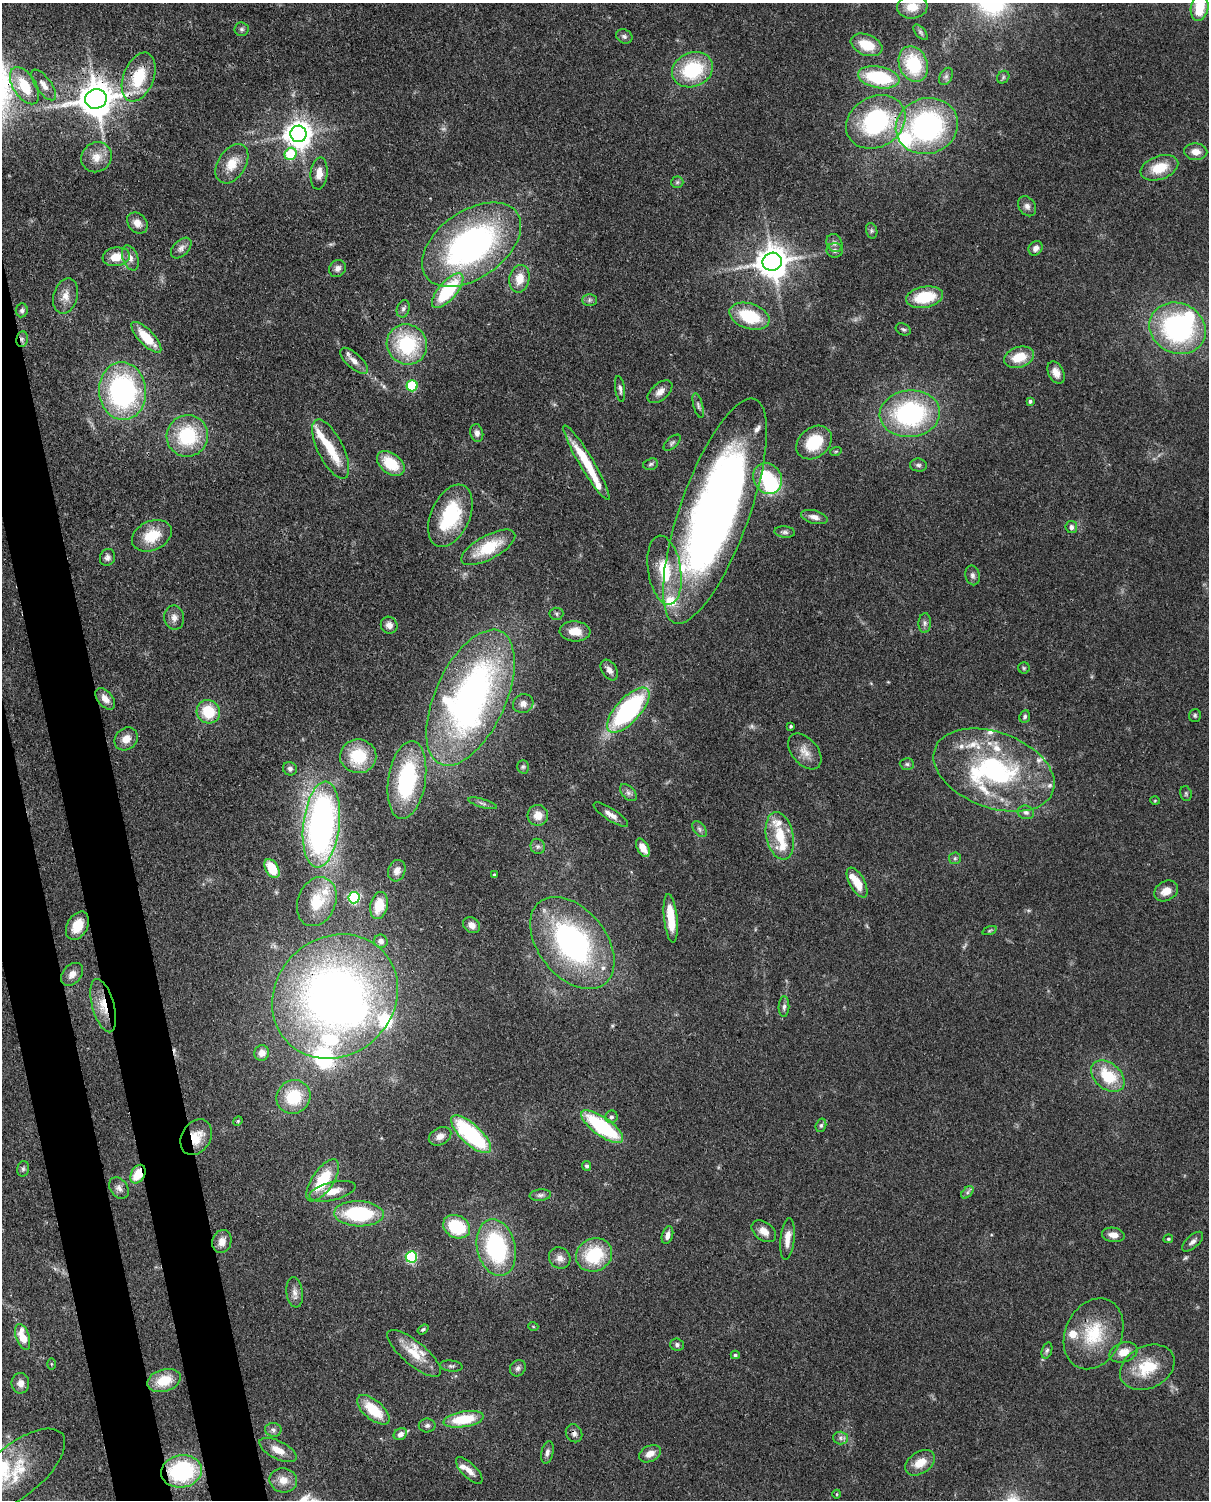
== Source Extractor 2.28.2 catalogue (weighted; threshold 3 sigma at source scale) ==
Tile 7 of 4 x 3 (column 3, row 2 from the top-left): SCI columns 2504-3710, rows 1652-3149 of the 5005 x 4918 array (HDU 1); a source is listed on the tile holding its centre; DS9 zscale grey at full resolution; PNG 1211 x 1502 px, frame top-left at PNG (2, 3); each listed source drawn as its Kron ellipse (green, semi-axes under 4 px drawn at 4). Shown black and unused: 6% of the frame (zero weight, under 3 of 4 exposures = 7% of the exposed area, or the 3 px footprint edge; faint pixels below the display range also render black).
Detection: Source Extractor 2.28.2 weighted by HDU 2 'WHT'; one run over the whole footprint, this tile lists its part. Background 0.109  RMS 0.0041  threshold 0.0184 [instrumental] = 3 sigma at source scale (4.5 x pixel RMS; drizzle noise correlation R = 1.50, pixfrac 1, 0.05/0.05 arcsec/px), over >= 5 px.
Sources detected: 230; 3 too faint to see at this stretch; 3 inside a brighter object's white glare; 1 cosmic-ray / hot-pixel residue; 1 long thin detection or spike segment (spike, bleed or trail) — neither listed nor drawn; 24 inside a brighter listed object's ellipse — not listed separately; the other 198 listed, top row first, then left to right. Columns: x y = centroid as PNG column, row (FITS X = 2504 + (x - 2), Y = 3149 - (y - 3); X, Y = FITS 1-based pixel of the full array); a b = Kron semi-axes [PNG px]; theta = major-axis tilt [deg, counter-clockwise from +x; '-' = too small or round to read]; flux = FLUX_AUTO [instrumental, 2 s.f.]
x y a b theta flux
912 7 15 11 6 6.4
1199 8 13 8 81 12
242 29 7 7 - 1
921 32 9 5 -49 0.92
624 36 8 6 -25 1.1
866 45 16 10 -22 9.9
913 64 18 14 -67 22
692 70 21 17 24 27
946 76 9 6 63 1.1
139 77 26 15 68 17
879 77 21 10 -10 28
1003 77 7 5 48 0.82
44 85 18 7 -54 3.2
25 86 21 11 -58 14
96 99 11 9 17 1100
876 122 31 25 31 51
927 126 31 28 18 80
298 134 8 8 - 500
1196 152 11 8 -3 3.4
291 154 6 5 - 25
97 157 16 14 38 5.6
232 164 21 14 58 8.3
1159 168 19 11 19 10
319 173 16 8 84 4.3
677 182 6 6 - 0.8
1027 206 11 8 -55 1.9
137 223 11 9 -47 3.7
872 231 8 5 -73 0.89
834 243 9 7 -65 1.5
471 245 55 33 35 120
181 248 12 7 45 2.2
1036 248 8 6 54 2.2
835 250 8 7 - 1.5
116 257 13 9 8 7.1
130 258 13 7 -70 2.5
772 262 9 9 - 810
337 268 9 8 - 2
519 279 14 10 79 5.9
448 291 21 9 49 29
66 296 18 12 75 4.4
925 297 18 10 10 17
589 300 7 6 - 1.1
403 309 9 6 70 1.2
22 310 7 6 - 1
749 316 20 12 -19 21
1177 328 29 25 -25 71
903 329 8 5 -25 0.89
146 337 20 7 -46 12
22 339 8 6 80 1.1
407 344 21 19 -46 32
1019 357 15 10 19 9.4
354 361 17 7 -43 3.3
1056 373 12 7 -62 3.3
412 386 5 5 - 26
620 389 13 5 -82 1.4
122 391 29 23 -85 81
660 392 14 8 40 3.1
1030 401 4 3 - 0.74
698 405 13 4 -75 1.3
910 414 30 23 5 63
477 433 9 6 -79 1.8
187 436 21 20 - 28
672 443 10 5 43 1
814 443 19 14 39 15
331 449 32 12 -63 11
836 451 6 3 19 0.45
586 462 43 7 -59 17
391 463 15 10 -38 12
651 464 7 5 18 0.94
918 465 8 6 -7 1.1
768 478 16 14 -56 20
715 511 119 34 70 350
450 516 33 19 66 29
814 517 13 6 -15 2.5
1071 527 6 6 - 1.6
785 532 10 5 -5 1.2
152 536 21 14 25 12
488 547 30 12 28 17
107 557 9 7 69 1.7
665 570 35 16 -81 17
973 575 10 7 -77 1.5
556 614 7 6 - 0.83
174 617 12 10 -82 2.6
925 623 10 6 87 1.3
389 625 9 8 - 2.4
575 631 15 10 -3 6.1
1024 668 6 6 - 0.69
609 670 11 7 -57 2.3
470 698 73 35 65 170
105 699 12 7 -50 3.2
523 704 10 9 - 2.6
628 710 28 12 47 66
208 712 12 11 - 14
1195 715 6 5 - 0.73
1025 716 6 5 - 0.92
791 726 3 3 - 0.65
126 739 12 10 43 4.2
805 751 21 13 -49 4.9
358 756 18 17 - 16
907 764 7 6 - 0.87
523 767 7 5 88 0.86
290 769 7 6 - 1.3
994 770 63 37 -20 71
407 780 39 18 81 37
628 793 10 6 -45 1.5
1186 794 8 5 -76 0.77
1155 801 5 3 - 0.37
482 803 15 3 -16 1.2
1026 812 8 6 -14 1.3
538 815 10 10 - 5.2
611 815 20 6 -33 3.1
321 825 43 18 83 170
699 829 9 5 -50 1.2
780 836 24 13 -78 12
538 846 8 7 - 1.2
643 848 10 5 -60 4.8
955 858 6 5 - 0.86
272 868 10 6 -61 12
397 871 11 8 72 2.5
494 875 4 3 - 0.56
857 882 16 7 -61 7.2
1166 891 12 9 31 4.7
354 898 6 5 - 54
317 902 25 19 69 12
379 906 14 8 77 7
671 918 24 6 -84 11
472 925 9 7 -39 2.5
77 926 15 10 61 8.6
989 931 7 3 19 0.55
381 941 7 6 - 1.5
572 943 52 34 -51 94
72 974 13 9 48 3.3
335 996 66 59 42 260
103 1006 27 11 -74 8.5
784 1007 10 5 89 1.3
262 1053 8 7 - 3.2
1108 1076 19 13 -40 15
293 1097 17 16 - 17
611 1117 6 6 - 1
238 1121 5 4 - 0.49
821 1125 7 5 74 0.82
602 1127 25 9 -36 40
471 1134 25 10 -43 46
440 1136 12 8 28 2.8
196 1137 19 14 58 8.7
586 1166 5 4 - 0.87
23 1169 8 6 75 1
138 1174 10 7 63 10
323 1180 24 10 55 18
119 1188 12 8 -53 2.1
332 1191 23 9 14 6.2
967 1192 7 4 46 0.91
540 1195 11 5 6 1.4
359 1214 25 12 -2 32
457 1227 14 11 -27 20
764 1231 14 9 -38 4.1
667 1235 9 5 73 2.4
1113 1235 11 7 -8 3.1
787 1239 21 7 84 4.3
1168 1239 5 4 - 0.68
222 1241 11 9 75 3.7
1193 1242 13 6 42 1.6
496 1247 29 19 -77 48
594 1255 18 16 26 22
411 1257 6 5 - 48
560 1258 11 10 - 3.2
295 1292 15 8 -82 2.7
533 1326 5 3 - 0.33
423 1329 6 4 36 0.66
1093 1334 37 28 64 22
23 1337 13 6 -72 7.7
677 1345 6 6 - 1
1047 1350 8 5 72 0.95
1123 1352 14 9 18 4.6
414 1353 33 11 -40 9.3
735 1355 4 4 - 0.68
51 1364 6 4 -89 0.42
451 1366 11 5 -6 1.1
1147 1367 28 21 27 15
518 1368 8 7 - 1.4
164 1380 17 11 17 11
20 1383 10 9 - 2.8
373 1410 20 9 -40 13
463 1419 20 8 9 16
427 1425 8 7 - 1.2
273 1430 8 7 - 1.4
574 1433 9 8 - 1.8
400 1434 7 5 31 2.2
840 1438 7 6 - 1.3
278 1450 20 9 -27 5.2
547 1452 11 6 77 1.6
650 1454 11 8 26 3.7
920 1463 16 11 32 6.3
18 1470 57 26 39 22
469 1470 17 7 -44 3.3
181 1471 20 16 10 42
283 1480 14 12 -12 4.6
837 1494 4 3 - 0.33
Overlapping masked pixels (flux is a lower limit): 11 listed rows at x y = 139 77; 96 99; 876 122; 471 245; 22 339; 335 996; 103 1006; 196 1137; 138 1174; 574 1433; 181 1471
Isophote crosses this tile's border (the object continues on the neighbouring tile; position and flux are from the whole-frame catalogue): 3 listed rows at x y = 912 7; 1199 8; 18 1470